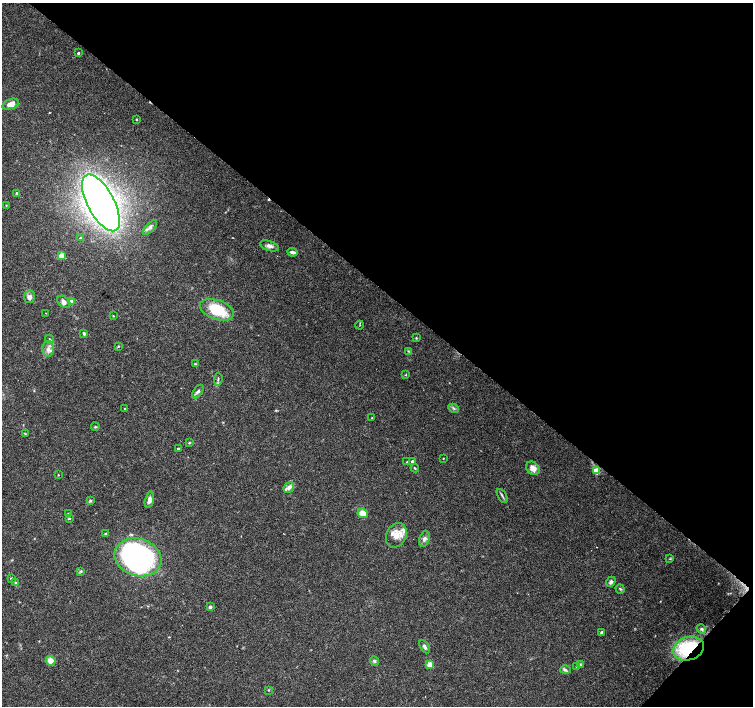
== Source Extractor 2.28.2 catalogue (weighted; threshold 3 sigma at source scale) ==
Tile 8 of 4 x 4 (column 4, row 2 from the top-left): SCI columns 4508-6009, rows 2984-4390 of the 6018 x 6031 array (HDU 1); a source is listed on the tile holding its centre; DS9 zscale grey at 2 x 2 block average (1 PNG px = mean of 2 x 2 image px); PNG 755 x 708 px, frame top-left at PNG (2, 3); each listed source drawn as its Kron ellipse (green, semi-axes under 4 px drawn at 4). Shown black and unused: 42% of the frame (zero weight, under 3 of 6 exposures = <1% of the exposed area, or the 3 px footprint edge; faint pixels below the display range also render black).
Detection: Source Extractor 2.28.2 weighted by HDU 2 'WHT'; one run over the whole footprint, this tile lists its part. Background 0.0352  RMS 0.0021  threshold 0.00877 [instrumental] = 3 sigma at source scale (4.09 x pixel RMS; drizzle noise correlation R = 1.36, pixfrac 0.8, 0.0396/0.0396 arcsec/px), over >= 5 px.
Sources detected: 73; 1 cosmic-ray / hot-pixel residue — neither listed nor drawn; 1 inside a brighter listed object's ellipse — not listed separately; the other 71 listed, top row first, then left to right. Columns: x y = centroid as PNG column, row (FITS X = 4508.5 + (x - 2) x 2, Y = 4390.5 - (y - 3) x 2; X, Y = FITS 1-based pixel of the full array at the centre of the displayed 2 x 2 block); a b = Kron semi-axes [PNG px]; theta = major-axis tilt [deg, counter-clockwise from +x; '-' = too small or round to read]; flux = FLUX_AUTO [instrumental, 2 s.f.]
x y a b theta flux
78 53 2 2 - 0.77
10 104 9 5 18 4.4
136 119 3 2 - 0.33
16 193 2 2 - 0.81
101 203 31 13 -62 380
6 205 3 2 - 0.21
150 228 9 4 47 1.5
80 238 3 2 - 0.32
269 246 10 5 -18 1.8
292 252 5 3 - 1.6
61 256 3 3 - 10
29 297 6 5 - 1.9
64 302 7 5 -40 1.7
71 302 2 2 - 4.2
217 310 18 9 -20 18
46 313 3 2 - 0.19
113 316 3 2 - 0.24
360 325 4 2 - 0.28
84 334 3 3 - 0.74
416 338 3 2 - 0.36
50 339 5 2 - 0.42
118 346 3 3 - 0.38
48 349 8 6 -89 2.3
408 351 4 2 - 0.44
195 364 2 2 - 0.47
406 375 3 2 - 0.29
218 379 6 2 84 0.6
198 391 8 4 54 1.1
454 408 5 3 - 0.72
124 409 3 2 - 0.31
372 418 2 2 - 0.19
95 427 4 2 - 0.38
25 434 3 3 - 0.31
189 443 4 3 - 0.42
178 448 2 2 - 0.65
443 458 2 2 - 0.26
412 461 2 2 - 1.1
407 462 2 2 - 0.5
415 468 4 2 - 0.44
533 468 7 6 - 3.4
596 471 3 3 - 13
58 475 2 2 - 0.32
289 487 6 4 49 2.4
502 496 7 3 -59 0.86
90 500 4 3 - 0.56
149 500 8 4 76 2.1
363 513 5 4 - 4.7
68 514 2 2 - 0.87
69 518 4 2 - 0.45
106 533 2 2 - 0.51
396 535 13 10 65 5.6
424 539 8 5 71 1.6
138 557 24 18 -18 130
670 559 3 2 - 0.36
81 571 4 3 - 0.56
11 578 3 2 - 0.56
611 582 5 4 - 1.5
16 583 4 3 - 0.57
620 589 5 3 - 0.63
210 607 2 2 - 2.7
701 629 5 4 - 0.99
601 632 2 2 - 1.2
425 647 7 4 -60 1.2
689 649 16 11 19 37
51 661 5 4 - 3.8
374 661 5 4 - 0.85
430 665 3 3 - 9.9
580 665 4 3 - 0.52
576 666 3 2 - 0.28
565 670 5 4 - 0.97
268 690 3 2 - 0.28
Overlapping masked pixels (flux is a lower limit): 1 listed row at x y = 689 649